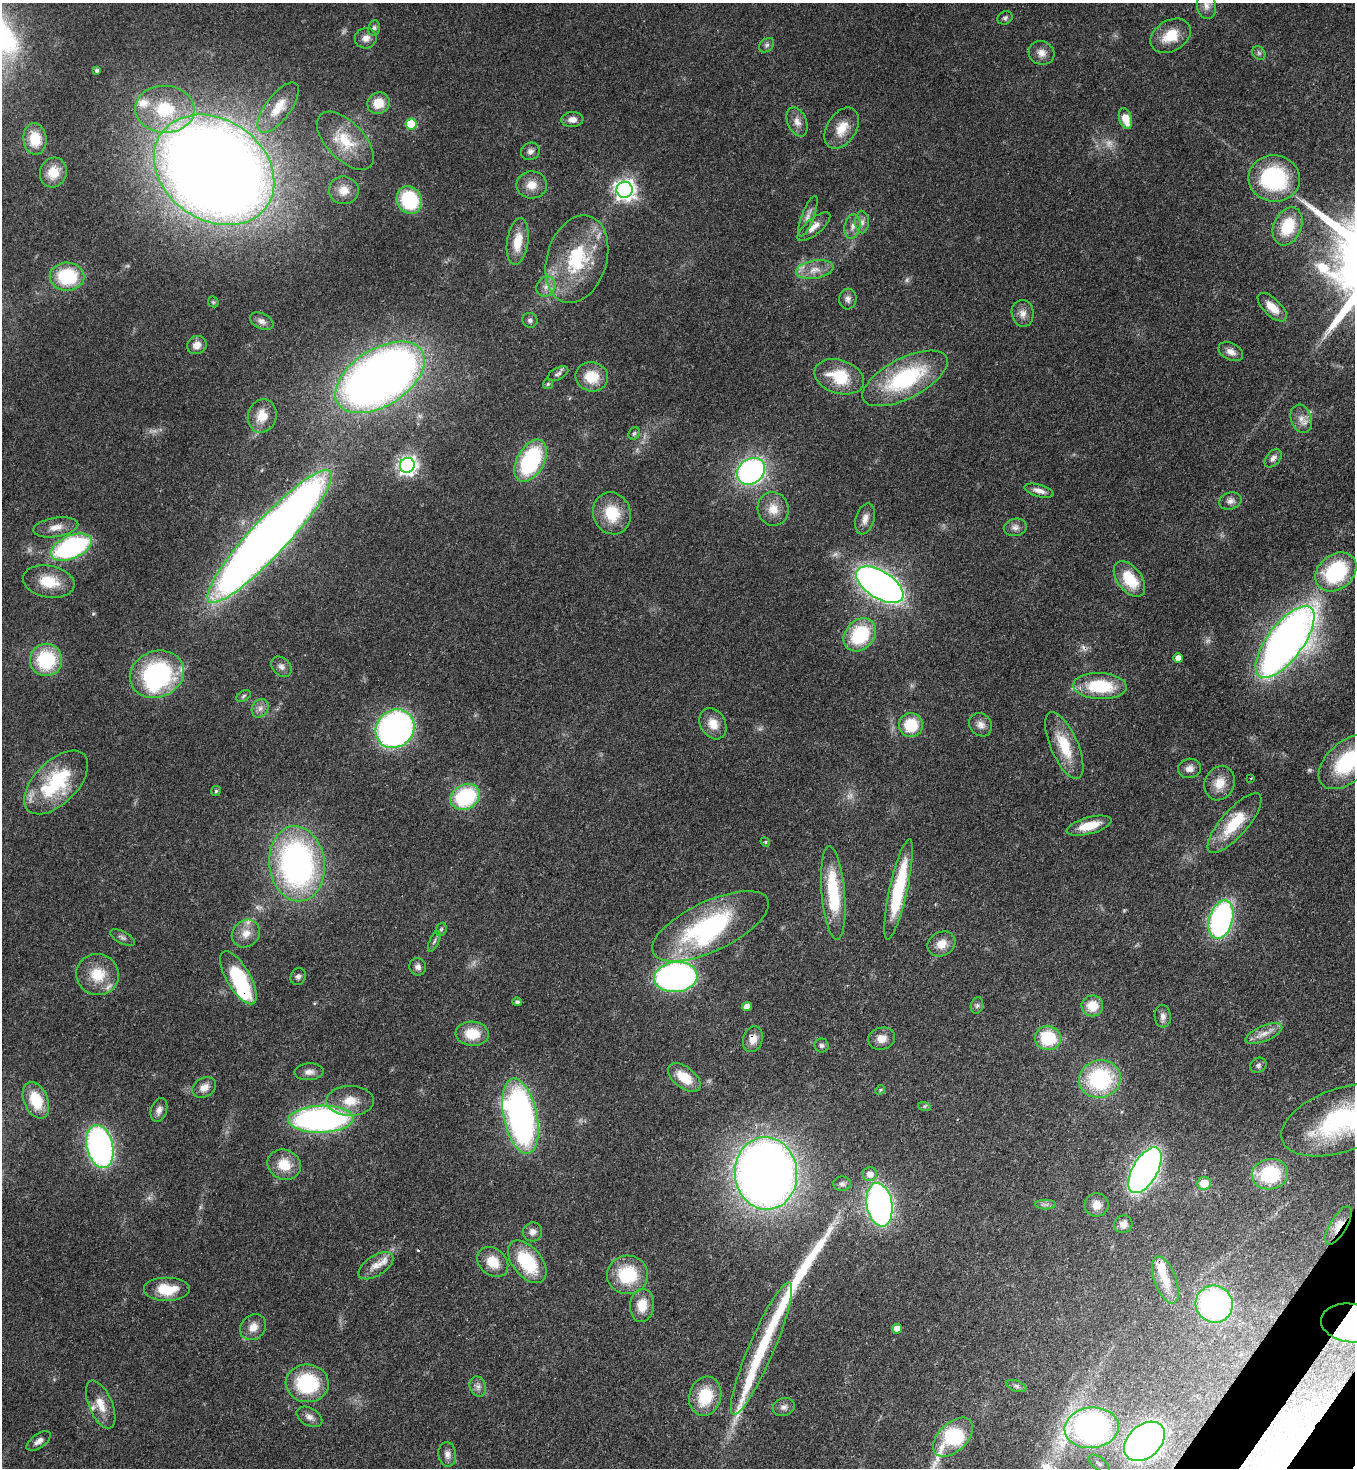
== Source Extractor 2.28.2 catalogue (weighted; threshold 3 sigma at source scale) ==
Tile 6 of 4 x 4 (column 2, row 2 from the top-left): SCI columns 1718-3070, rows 2989-4454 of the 6001 x 5978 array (HDU 1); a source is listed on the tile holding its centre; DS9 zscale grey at full resolution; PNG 1357 x 1470 px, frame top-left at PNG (2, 3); each listed source drawn as its Kron ellipse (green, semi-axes under 4 px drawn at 4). Shown black and unused: <1% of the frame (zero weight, under 3 of 4 exposures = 7% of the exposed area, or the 3 px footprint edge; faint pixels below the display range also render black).
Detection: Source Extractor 2.28.2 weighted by HDU 2 'WHT'; one run over the whole footprint, this tile lists its part. Background 0.0665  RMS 0.0038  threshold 0.017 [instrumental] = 3 sigma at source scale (4.5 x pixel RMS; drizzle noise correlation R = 1.50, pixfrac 1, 0.05/0.05 arcsec/px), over >= 5 px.
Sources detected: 195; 6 too faint to see at this stretch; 4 inside a brighter object's white glare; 2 cosmic-ray / hot-pixel residue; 3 long thin detections or spike segments (spike, bleed or trail) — neither listed nor drawn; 7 inside a brighter listed object's ellipse — not listed separately; the other 173 listed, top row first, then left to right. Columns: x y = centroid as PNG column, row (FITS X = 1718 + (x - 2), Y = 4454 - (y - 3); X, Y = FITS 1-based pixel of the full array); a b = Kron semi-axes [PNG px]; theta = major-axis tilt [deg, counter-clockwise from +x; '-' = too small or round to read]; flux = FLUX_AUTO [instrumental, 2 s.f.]
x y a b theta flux
1206 6 13 9 -80 2.5
1005 18 8 6 29 0.9
374 28 8 6 81 0.94
1171 36 22 15 31 9.4
366 38 11 10 - 2.6
766 45 9 6 41 1.1
1041 53 13 11 -24 3
1259 53 7 6 - 0.9
97 71 4 3 - 0.82
378 103 11 10 - 7.3
278 108 30 12 53 8.3
165 109 30 23 -3 23
1125 119 10 6 -74 6.1
572 120 11 7 5 2.6
797 122 15 9 -66 2.9
411 124 5 5 - 20
842 128 22 14 58 6.7
35 139 15 11 -84 8.7
345 141 36 19 -46 13
530 151 10 8 33 1.7
214 170 64 50 -34 850
53 173 15 13 74 6.4
1274 178 26 23 -7 41
532 185 15 13 3 5.1
344 190 15 14 - 4.8
625 190 8 8 - 220
409 200 14 12 -63 27
808 216 21 6 69 2.5
862 222 11 7 -89 1.7
1288 226 20 14 66 15
814 227 20 8 40 3.6
852 227 12 8 79 2.4
518 242 23 10 81 8.2
577 259 45 30 73 32
815 270 19 9 10 4.7
67 277 17 14 -1 23
546 286 10 9 - 2.5
848 299 10 8 85 1.8
213 302 6 5 - 0.5
1272 307 18 8 -45 4.5
1023 313 13 11 -82 3
530 320 8 7 - 1.1
262 321 12 8 -26 1.8
197 345 10 9 - 2.8
1231 352 13 8 -26 2.7
558 374 11 6 28 1.2
380 377 49 28 33 380
592 377 16 14 -12 9.5
839 377 25 16 -18 15
905 378 46 20 27 42
548 384 5 5 - 0.56
262 416 17 14 75 6.8
1301 419 14 10 -71 3.5
634 433 6 5 - 0.77
1273 458 10 7 49 1.9
531 461 23 13 61 42
407 465 7 7 - 170
751 471 15 12 38 97
1039 491 15 6 -17 2.6
1230 501 11 8 18 2
773 509 17 15 -74 5.7
612 513 21 18 -70 13
865 519 16 9 73 2.9
56 527 23 9 9 4.2
1015 527 11 8 12 1.9
270 536 89 18 47 630
71 547 21 11 24 72
1336 572 22 17 40 35
1129 579 20 12 -53 13
49 582 26 16 -10 10
880 585 26 13 -32 250
860 635 18 14 48 26
1285 642 43 18 53 310
1178 658 5 5 - 3.2
46 660 16 16 - 25
281 667 11 8 -44 1.8
157 674 27 23 20 58
1100 686 27 13 -3 21
243 696 8 5 29 0.76
260 708 9 8 - 1.9
713 724 16 12 -61 5.2
911 725 12 12 - 13
980 725 12 10 -51 2.5
395 729 20 18 45 140
1064 746 36 13 -66 13
1347 762 34 20 42 29
1189 768 11 9 10 2.3
1251 778 3 2 - 0.36
56 782 40 21 44 32
1220 783 17 14 64 5.9
216 791 5 4 - 0.52
465 797 15 12 28 35
1234 823 38 13 49 16
1089 826 23 8 15 8.3
765 842 5 4 - 0.51
297 864 38 27 -83 120
898 889 51 9 78 29
833 893 47 11 -85 25
1221 920 20 11 74 85
710 926 63 25 25 59
441 929 7 5 68 0.75
246 933 15 13 42 4.7
122 938 13 6 -28 1.4
434 941 11 4 66 1
941 944 14 12 30 4.8
418 967 9 8 - 1.7
98 975 21 20 - 11
298 976 9 7 65 1.3
676 977 22 15 6 140
238 978 30 12 -59 28
517 1002 5 4 - 0.94
977 1005 8 6 74 0.98
747 1006 5 4 - 3.1
1092 1006 11 10 - 7.5
1163 1016 11 8 -86 1.8
472 1034 16 12 -3 9.7
1264 1034 20 7 23 3.6
882 1038 14 11 14 4.1
1048 1038 13 12 - 17
753 1039 13 9 73 3.7
822 1045 7 7 - 1
1258 1065 8 7 - 1.2
309 1072 14 8 3 2.4
684 1077 19 10 -38 9.6
1100 1079 21 19 11 37
204 1087 12 9 31 3.3
880 1090 5 4 - 0.53
36 1100 19 12 -68 13
350 1101 24 15 0 8.2
924 1106 6 4 -17 0.58
159 1110 12 8 72 2.1
520 1116 38 17 -78 140
321 1119 32 13 2 120
1341 1120 63 31 19 54
100 1147 22 13 -77 130
284 1165 17 14 -24 8.2
1145 1170 25 12 60 210
766 1173 36 31 -85 410
870 1174 7 7 - 3.4
1270 1174 18 15 13 23
1204 1183 7 6 - 6.6
842 1184 9 7 -2 1.3
1046 1204 10 5 0 1.1
880 1205 22 12 -80 140
1097 1205 12 11 - 4
1123 1224 9 9 - 2.6
1338 1225 22 8 60 4.3
532 1232 10 9 - 2.1
493 1262 17 13 -42 7.6
527 1262 25 14 -51 23
376 1266 20 10 32 4.2
627 1275 20 19 - 20
1165 1280 25 11 -70 6.9
167 1289 23 12 0 11
1214 1304 19 18 - 86
642 1305 17 12 83 6.8
1351 1323 30 19 -7 240
253 1327 14 12 43 4
897 1329 5 4 - 3.4
761 1349 72 12 67 26
307 1383 21 19 -5 28
1016 1386 10 5 -19 1.1
478 1387 10 8 -69 1.9
705 1396 20 16 74 15
101 1405 25 11 -67 6.1
784 1407 11 9 17 1.8
309 1417 14 8 -29 2.2
1092 1428 27 20 6 140
953 1437 24 14 43 33
39 1441 14 7 36 2.1
1144 1441 23 16 42 190
447 1454 12 9 -82 2.2
1099 1464 12 6 -38 1.6
Overlapping masked pixels (flux is a lower limit): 7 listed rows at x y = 270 536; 1285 642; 238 978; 753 1039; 1338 1225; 1351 1323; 1144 1441
Isophote crosses this tile's border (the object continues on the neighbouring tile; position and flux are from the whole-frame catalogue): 3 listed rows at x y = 1347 762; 1341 1120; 1351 1323